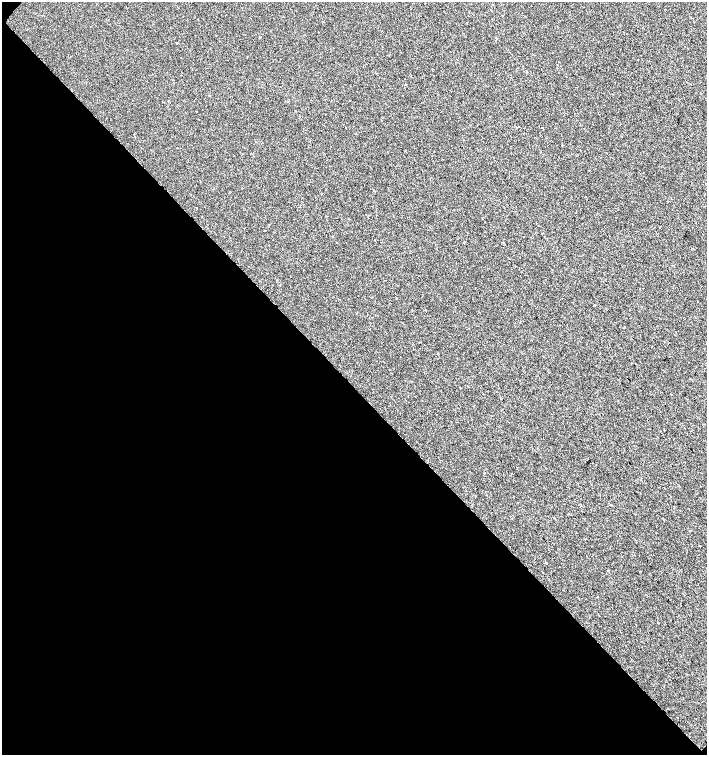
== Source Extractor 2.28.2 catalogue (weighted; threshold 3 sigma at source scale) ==
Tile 9 of 4 x 4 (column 1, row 3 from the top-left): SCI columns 227-1636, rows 1507-3012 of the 6026 x 6031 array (HDU 1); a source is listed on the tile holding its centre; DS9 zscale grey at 2 x 2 block average (1 PNG px = mean of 2 x 2 image px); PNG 709 x 757 px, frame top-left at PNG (2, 2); no overlay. Shown black and unused: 49% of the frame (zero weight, under 2 of 3 exposures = <1% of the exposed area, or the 3 px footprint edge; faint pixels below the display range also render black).
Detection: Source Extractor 2.28.2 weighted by HDU 2 'WHT'; one run over the whole footprint, this tile lists its part. Background 4.92e-04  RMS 0.0029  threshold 0.0131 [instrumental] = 3 sigma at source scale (4.5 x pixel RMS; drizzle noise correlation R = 1.50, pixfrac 1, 0.0396/0.0396 arcsec/px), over >= 5 px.
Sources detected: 7; all 7 listed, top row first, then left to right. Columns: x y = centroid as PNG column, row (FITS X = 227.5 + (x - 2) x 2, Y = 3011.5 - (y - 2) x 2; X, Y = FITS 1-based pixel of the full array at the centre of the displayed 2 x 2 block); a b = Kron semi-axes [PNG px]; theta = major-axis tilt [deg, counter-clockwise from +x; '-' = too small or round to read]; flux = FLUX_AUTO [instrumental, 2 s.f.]
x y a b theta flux
260 38 2 2 - 0.36
177 43 2 2 - 0.33
209 95 2 2 - 0.39
519 126 2 2 - 0.22
322 194 2 2 - 0.22
277 280 2 2 - 0.21
671 394 2 2 - 0.96